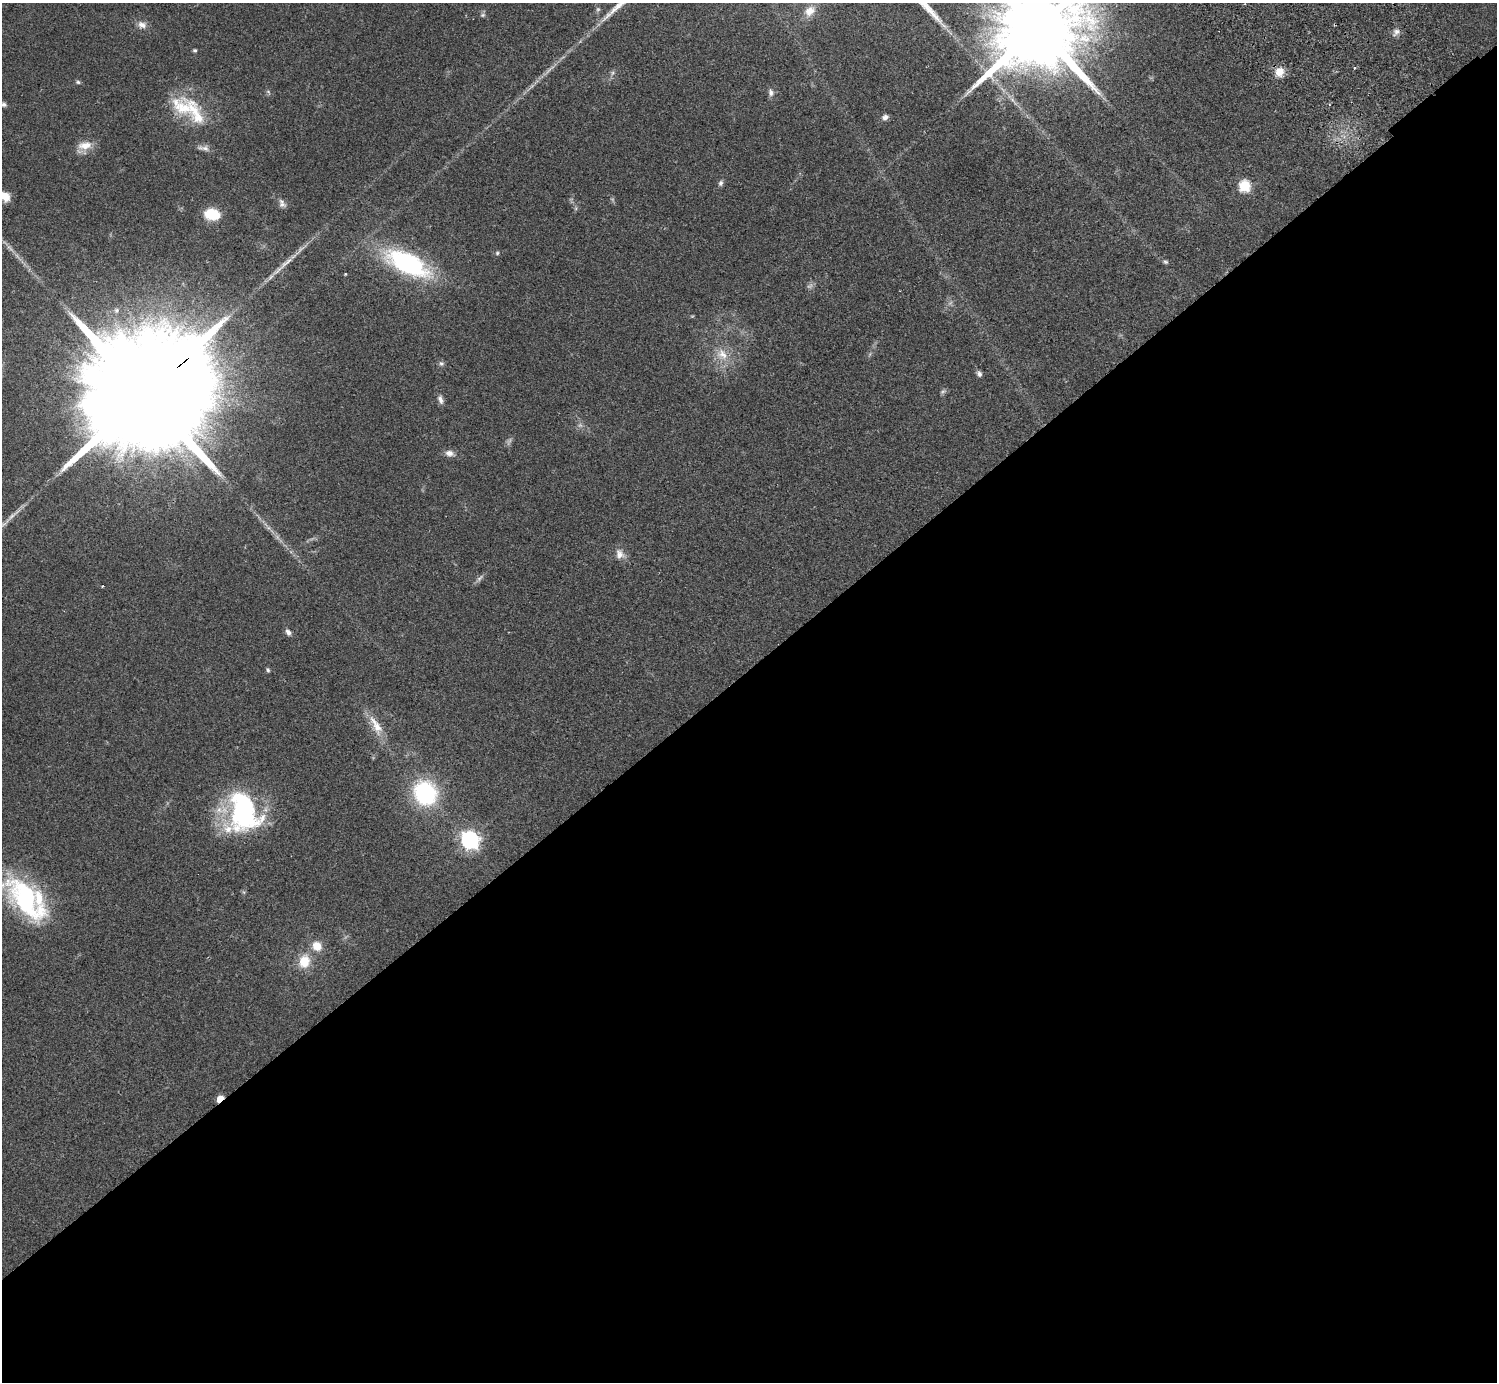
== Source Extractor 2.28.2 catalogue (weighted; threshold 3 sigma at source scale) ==
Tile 15 of 4 x 4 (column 3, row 4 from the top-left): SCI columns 3037-4531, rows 344-1723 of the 6070 x 6064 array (HDU 1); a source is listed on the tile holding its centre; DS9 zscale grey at full resolution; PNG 1499 x 1384 px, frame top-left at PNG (2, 3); no overlay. Shown black and unused: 52% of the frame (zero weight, under 2 of 3 exposures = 3% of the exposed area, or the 3 px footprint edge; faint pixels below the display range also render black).
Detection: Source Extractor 2.28.2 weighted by HDU 2 'WHT'; one run over the whole footprint, this tile lists its part. Background 0.061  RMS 0.0072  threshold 0.0325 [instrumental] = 3 sigma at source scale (4.5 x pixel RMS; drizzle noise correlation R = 1.50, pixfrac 1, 0.05/0.05 arcsec/px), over >= 5 px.
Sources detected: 61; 10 too faint to see at this stretch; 1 cosmic-ray / hot-pixel residue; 1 long thin detection or spike segment (spike, bleed or trail) — not listed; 3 inside a brighter listed object's ellipse — not listed separately; the other 46 listed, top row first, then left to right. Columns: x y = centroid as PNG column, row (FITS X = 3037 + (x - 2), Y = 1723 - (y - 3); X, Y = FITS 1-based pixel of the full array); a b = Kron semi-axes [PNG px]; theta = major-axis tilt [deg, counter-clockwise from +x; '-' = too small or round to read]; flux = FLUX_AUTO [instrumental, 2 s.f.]
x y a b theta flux
810 11 16 12 44 7.9
483 15 7 6 - 1.4
142 25 13 10 -17 5
1038 27 28 20 37 16000
1396 32 9 8 - 3.3
195 50 4 4 - 1.3
1279 72 10 9 - 10
612 73 8 6 1 1.9
78 82 7 5 -10 1.3
268 92 8 5 -56 1.4
771 93 11 8 -81 3.1
4 104 6 6 - 1.9
1329 105 4 3 - 0.75
183 108 42 30 -18 36
885 117 8 7 - 2.7
85 145 20 13 10 9.7
204 148 18 7 -7 3.8
721 183 8 6 67 1.9
1244 186 6 6 - 62
5 196 10 8 -40 11
282 204 12 7 -13 3.1
212 214 12 9 -9 27
10 248 17 5 -44 4.7
497 253 5 5 - 1
1165 262 8 5 -29 1.4
407 263 47 19 -26 120
116 310 8 7 - 2.7
722 354 20 16 -50 15
441 363 7 7 - 1.8
979 374 7 5 -67 2.4
144 394 63 24 39 57000
440 399 12 7 -71 3.2
449 453 12 8 -13 4.3
620 554 15 12 -53 6
479 578 16 5 44 2.5
102 586 3 3 - 0.61
288 632 8 6 -53 2.9
268 670 6 4 -65 1.2
376 726 34 11 -61 14
425 793 23 21 -59 76
242 812 48 36 -85 110
470 840 7 7 - 310
26 899 61 27 -49 100
317 946 13 11 -34 9.7
304 961 15 12 71 17
220 1099 6 4 46 16
Overlapping masked pixels (flux is a lower limit): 2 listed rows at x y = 144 394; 220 1099
Isophote crosses this tile's border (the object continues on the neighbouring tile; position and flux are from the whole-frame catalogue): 3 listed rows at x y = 1038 27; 5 196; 26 899